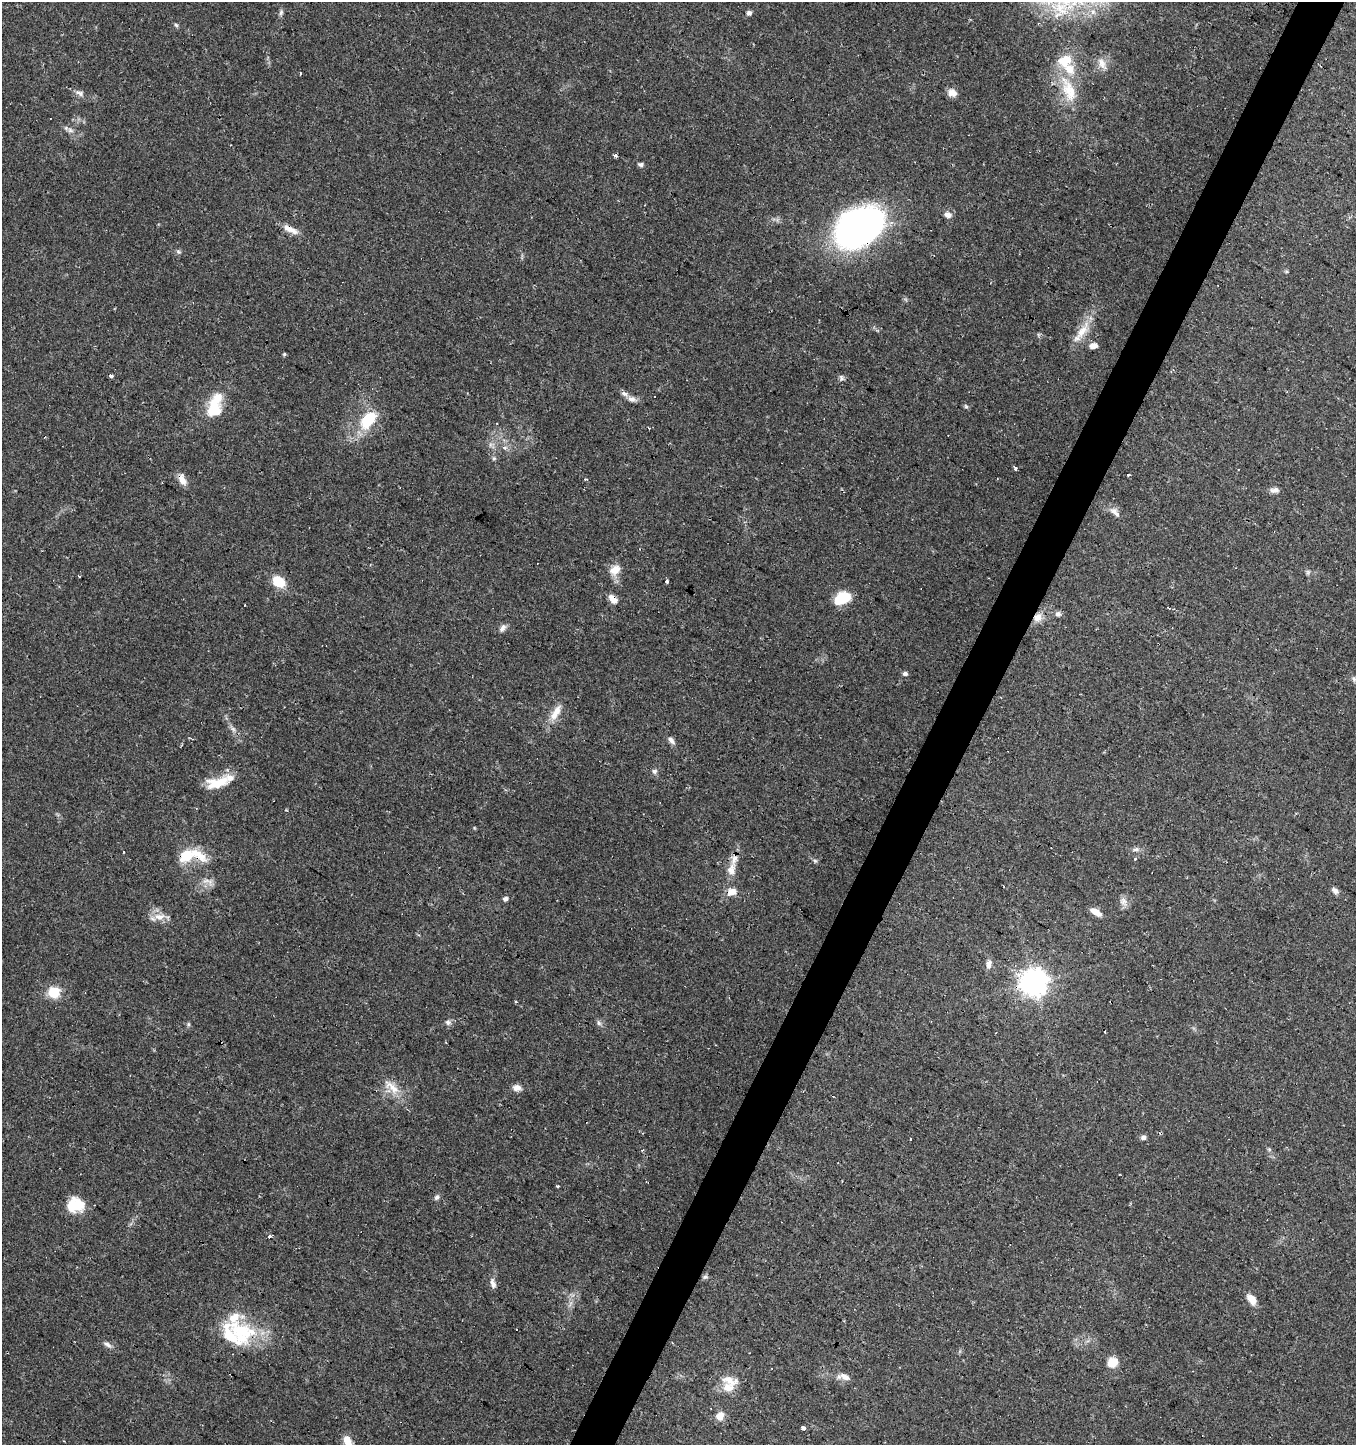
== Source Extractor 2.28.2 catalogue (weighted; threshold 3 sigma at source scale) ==
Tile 10 of 4 x 4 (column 2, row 3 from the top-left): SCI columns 1615-2968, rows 1444-2886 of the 5870 x 5777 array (HDU 1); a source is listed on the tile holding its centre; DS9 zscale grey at full resolution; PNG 1358 x 1447 px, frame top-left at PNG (2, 2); no overlay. Shown black and unused: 3% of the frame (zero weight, under 2 of 3 exposures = <1% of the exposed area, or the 3 px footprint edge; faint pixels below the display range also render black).
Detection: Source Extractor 2.28.2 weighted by HDU 2 'WHT'; one run over the whole footprint, this tile lists its part. Background 0.0673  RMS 0.0052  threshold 0.0236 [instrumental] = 3 sigma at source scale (4.5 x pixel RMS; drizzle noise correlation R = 1.50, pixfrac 1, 0.0396/0.0396 arcsec/px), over >= 5 px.
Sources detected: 108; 1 inside a brighter object's white glare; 11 cosmic-ray / hot-pixel residue — not listed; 9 inside a brighter listed object's ellipse — not listed separately; the other 87 listed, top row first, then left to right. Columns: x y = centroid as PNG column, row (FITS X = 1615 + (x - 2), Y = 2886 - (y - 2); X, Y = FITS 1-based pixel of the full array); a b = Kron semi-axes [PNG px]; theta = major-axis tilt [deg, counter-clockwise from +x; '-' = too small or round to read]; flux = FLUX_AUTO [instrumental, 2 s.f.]
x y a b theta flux
749 12 7 4 -37 1.6
281 13 10 5 72 1.4
176 25 5 5 - 0.9
1102 64 19 9 -63 4.4
300 74 3 3 - 0.83
1068 90 42 17 -70 21
79 93 13 7 -23 2.4
952 93 11 9 -16 3.7
70 130 9 6 -31 1.9
615 155 3 3 - 11
640 164 7 5 -8 1.3
948 215 10 7 -11 2.5
859 228 44 27 31 260
290 229 24 7 -26 5.2
178 252 7 5 -26 1
1217 285 3 2 - 0.42
1082 332 27 11 57 9.8
1093 346 9 7 14 2.9
284 354 5 4 - 0.7
111 376 3 3 - 6.6
841 378 8 5 83 1.3
632 399 12 7 -20 2.8
214 404 36 15 63 16
966 406 7 4 -62 0.95
368 419 18 10 51 25
649 428 3 3 - 0.42
490 445 7 4 72 1.2
494 458 6 4 1 0.85
1015 468 4 3 - 1.5
1128 474 3 3 - 6.3
182 479 15 8 -66 4.6
1274 490 12 7 6 2.3
1115 512 18 8 -45 3.6
615 570 15 11 44 6.1
1308 572 7 5 77 1.1
79 576 3 3 - 0.89
667 581 3 3 - 2.3
278 582 11 9 -36 15
842 598 13 8 29 25
613 599 11 6 -49 4.6
1058 614 8 7 - 1.7
1038 618 13 11 51 4.9
502 628 12 7 54 2.2
905 674 6 5 - 1.4
1354 678 8 5 -50 1.3
556 713 26 9 60 7.3
233 729 7 6 - 1.6
671 740 11 6 -48 2.1
655 771 7 6 - 1.5
218 783 30 13 14 14
1136 849 10 6 3 1.7
186 855 26 16 31 14
1135 859 4 3 - 1.1
815 861 6 5 - 0.93
731 870 23 10 76 7.3
208 881 18 8 -18 3.7
1335 891 9 6 -40 2.2
732 892 11 8 4 5
505 899 6 5 - 1.7
1124 902 14 8 -76 2.9
1095 912 13 6 -30 4.8
159 917 18 9 4 5.5
989 964 12 7 77 2.9
1034 982 9 9 - 580
54 992 6 6 - 48
448 1022 8 7 - 1.9
599 1023 8 6 -50 1.5
188 1024 5 5 - 0.83
392 1087 29 11 -43 8.8
517 1088 11 7 -6 3.2
1143 1137 6 6 - 1.6
1269 1149 6 4 -44 0.8
558 1186 3 3 - 2.7
437 1197 7 6 - 1.4
75 1205 18 16 2 14
269 1236 3 3 - 4.3
705 1277 8 5 8 1.1
493 1284 13 6 -77 2.5
1252 1299 13 8 -49 5.2
241 1334 41 35 -47 37
107 1344 12 6 -20 1.9
1112 1362 11 10 - 7.6
844 1377 19 8 -11 4.4
728 1387 18 13 -3 7.3
720 1416 11 9 72 4.8
803 1428 3 3 - 8.1
347 1441 14 8 -77 6.2
Overlapping masked pixels (flux is a lower limit): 7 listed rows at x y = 859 228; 290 229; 182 479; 613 599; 1038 618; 186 855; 1034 982
Isophote crosses this tile's border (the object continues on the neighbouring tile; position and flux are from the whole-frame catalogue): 1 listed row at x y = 347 1441